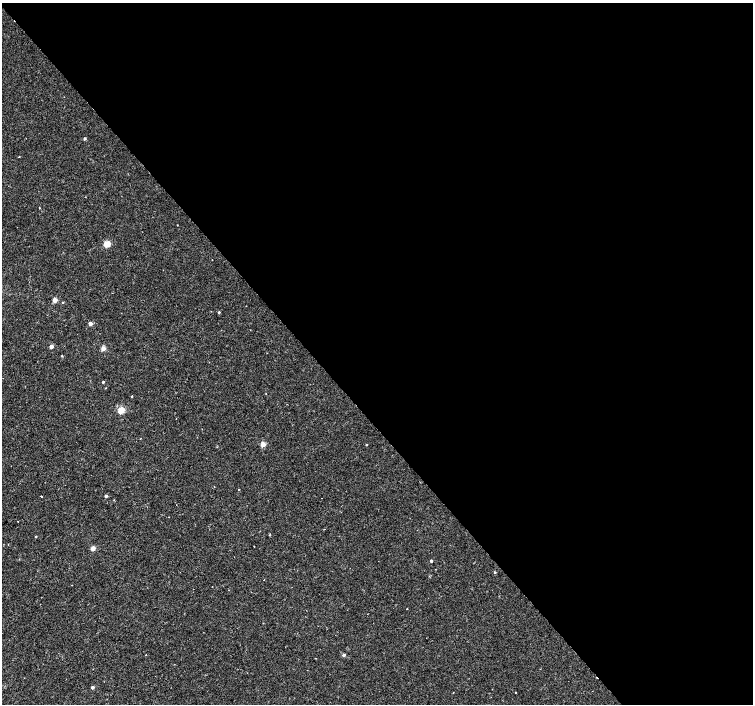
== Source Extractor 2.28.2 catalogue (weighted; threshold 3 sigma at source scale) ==
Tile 8 of 4 x 4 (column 4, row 2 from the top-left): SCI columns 4508-6008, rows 3015-4417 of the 6008 x 5965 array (HDU 1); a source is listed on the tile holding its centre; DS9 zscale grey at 2 x 2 block average (1 PNG px = mean of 2 x 2 image px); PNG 755 x 706 px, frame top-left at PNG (2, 3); no overlay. Shown black and unused: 59% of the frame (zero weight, under 2 of 3 exposures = <1% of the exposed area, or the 3 px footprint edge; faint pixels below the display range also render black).
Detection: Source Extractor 2.28.2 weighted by HDU 2 'WHT'; one run over the whole footprint, this tile lists its part. Background 0.00282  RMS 0.0023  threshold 0.0105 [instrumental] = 3 sigma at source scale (4.5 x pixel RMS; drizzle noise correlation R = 1.50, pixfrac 1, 0.0396/0.0396 arcsec/px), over >= 5 px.
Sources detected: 30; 1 cosmic-ray / hot-pixel residue — not listed; the other 29 listed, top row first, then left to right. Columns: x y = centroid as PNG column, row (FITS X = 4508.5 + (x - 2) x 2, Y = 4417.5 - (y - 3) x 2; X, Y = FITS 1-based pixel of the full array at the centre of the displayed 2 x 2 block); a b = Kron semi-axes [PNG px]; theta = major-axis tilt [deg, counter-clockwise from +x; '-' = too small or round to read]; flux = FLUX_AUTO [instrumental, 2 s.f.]
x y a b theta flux
85 138 3 2 - 1
19 156 2 2 - 0.35
177 225 2 2 - 0.2
107 244 3 3 - 17
55 300 3 2 - 7.2
62 302 2 2 - 0.47
219 312 3 2 - 0.6
90 323 3 2 - 3.2
51 346 2 2 - 4.4
103 348 3 2 - 5.9
62 356 2 2 - 0.37
103 382 2 2 - 0.74
132 396 2 2 - 0.96
121 410 3 3 - 19
263 444 3 3 - 7.8
366 445 2 2 - 0.39
214 486 2 2 - 0.3
41 496 2 2 - 2.2
106 496 2 2 - 1.5
17 521 2 2 - 1.3
36 536 3 2 - 0.39
254 546 2 2 - 0.18
93 548 3 2 - 6.1
431 561 2 2 - 1.2
495 572 3 2 - 0.54
407 609 2 2 - 0.28
146 654 2 2 - 0.88
344 655 3 2 - 1.7
92 687 3 2 - 1.5